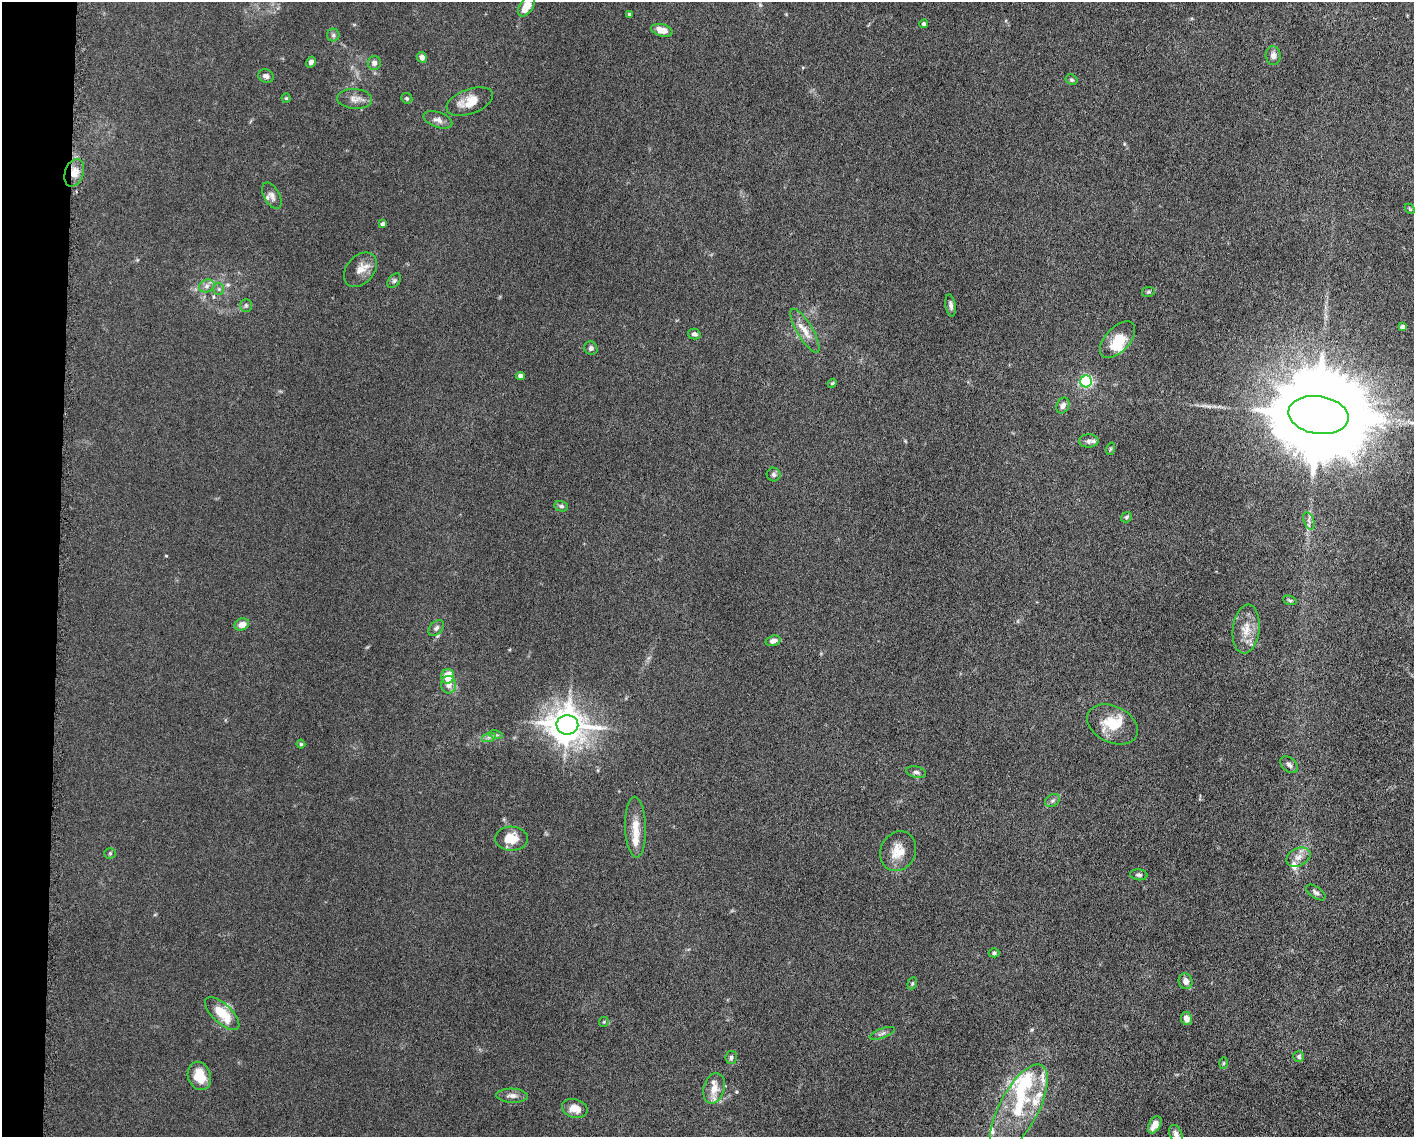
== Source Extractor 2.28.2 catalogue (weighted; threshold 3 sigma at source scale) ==
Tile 4 of 3 x 4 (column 1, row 2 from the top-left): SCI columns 223-1634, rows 2275-3409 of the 4582 x 4551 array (HDU 1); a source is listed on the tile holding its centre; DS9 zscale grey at full resolution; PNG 1416 x 1139 px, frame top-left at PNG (2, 2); each listed source drawn as its Kron ellipse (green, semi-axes under 4 px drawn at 4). Shown black and unused: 4% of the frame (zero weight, under 5 of 10 exposures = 2% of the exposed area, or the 3 px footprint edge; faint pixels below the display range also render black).
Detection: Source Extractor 2.28.2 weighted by HDU 2 'WHT'; one run over the whole footprint, this tile lists its part. Background 0.0225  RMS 0.0022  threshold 0.00881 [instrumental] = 3 sigma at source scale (4.09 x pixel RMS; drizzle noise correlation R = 1.36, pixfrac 0.8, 0.05/0.05 arcsec/px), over >= 5 px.
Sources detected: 97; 2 inside a brighter object's white glare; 1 long thin detection or spike segment (spike, bleed or trail) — neither listed nor drawn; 12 inside a brighter listed object's ellipse — not listed separately; the other 82 listed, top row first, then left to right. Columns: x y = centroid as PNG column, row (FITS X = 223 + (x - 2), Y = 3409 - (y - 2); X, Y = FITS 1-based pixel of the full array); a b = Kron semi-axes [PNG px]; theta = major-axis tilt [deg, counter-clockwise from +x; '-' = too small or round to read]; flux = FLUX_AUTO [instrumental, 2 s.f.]
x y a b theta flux
526 6 11 6 54 3
629 14 4 4 - 0.23
924 24 4 4 - 0.45
662 30 11 6 -15 2.3
333 35 6 6 - 0.43
1273 56 9 7 -86 0.96
422 57 5 5 - 0.91
311 62 5 4 - 0.58
374 63 7 6 - 0.9
266 76 8 6 -22 0.63
1072 80 6 5 - 0.35
286 98 4 4 - 0.25
407 98 6 5 - 0.31
355 99 17 10 -4 1.5
470 102 24 12 20 3.7
438 120 15 7 -19 1.2
74 173 14 9 70 2.2
272 196 14 7 -61 0.96
1410 209 6 4 -44 0.24
382 224 4 4 - 0.61
360 270 19 13 48 2.2
394 280 8 5 49 0.41
207 286 8 6 23 0.76
219 289 6 5 - 0.41
1148 292 7 5 12 0.32
246 305 6 5 - 0.38
951 305 11 5 -81 0.72
1402 327 4 4 - 0.67
805 331 25 8 -60 2.3
694 334 6 5 - 0.6
1117 340 22 12 47 4.7
591 348 7 6 - 0.53
520 376 4 4 - 0.8
1086 381 6 6 - 32
832 383 4 4 - 0.23
1063 406 8 6 64 0.84
1318 415 30 19 -9 6700
1089 441 10 6 1 0.68
1110 449 6 4 72 0.29
774 474 7 7 - 0.48
561 506 7 5 -14 0.41
1126 517 6 5 - 0.33
1309 521 9 5 -71 0.61
1290 600 7 4 -18 0.34
242 624 7 6 - 1.5
436 628 9 6 46 0.62
1246 629 24 13 83 3.3
773 641 7 5 17 0.86
448 676 7 6 - 4
449 685 9 7 -86 1.3
1113 724 27 18 -26 5.1
567 725 11 9 -3 380
496 735 7 4 -17 0.36
489 737 7 4 18 0.46
301 744 4 4 - 0.27
1289 765 10 6 -40 0.7
916 772 10 5 -10 0.57
1052 800 8 5 35 0.47
636 827 30 10 -88 3.3
511 839 16 12 -2 3.4
898 851 20 17 64 3.4
110 853 5 5 - 0.3
1298 857 13 8 26 1.5
1139 875 9 5 -6 0.46
1316 892 11 5 -35 0.59
994 953 5 4 - 0.31
1186 981 8 7 - 1.3
912 983 6 4 70 0.27
222 1014 22 9 -44 5.1
1186 1019 6 5 - 1.2
604 1022 5 5 - 0.23
882 1033 13 5 20 0.64
731 1057 6 5 - 0.45
1299 1057 5 5 - 0.38
1224 1063 6 4 88 0.22
199 1076 14 11 -70 3.9
714 1088 15 10 73 2.5
512 1096 16 7 -2 1
575 1108 13 9 -14 2
1019 1108 49 19 62 11
1155 1125 9 5 58 1.4
1176 1134 9 6 -68 0.71
Overlapping masked pixels (flux is a lower limit): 1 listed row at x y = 74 173
Isophote crosses this tile's border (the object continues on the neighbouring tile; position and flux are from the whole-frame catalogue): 2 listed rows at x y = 526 6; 1176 1134